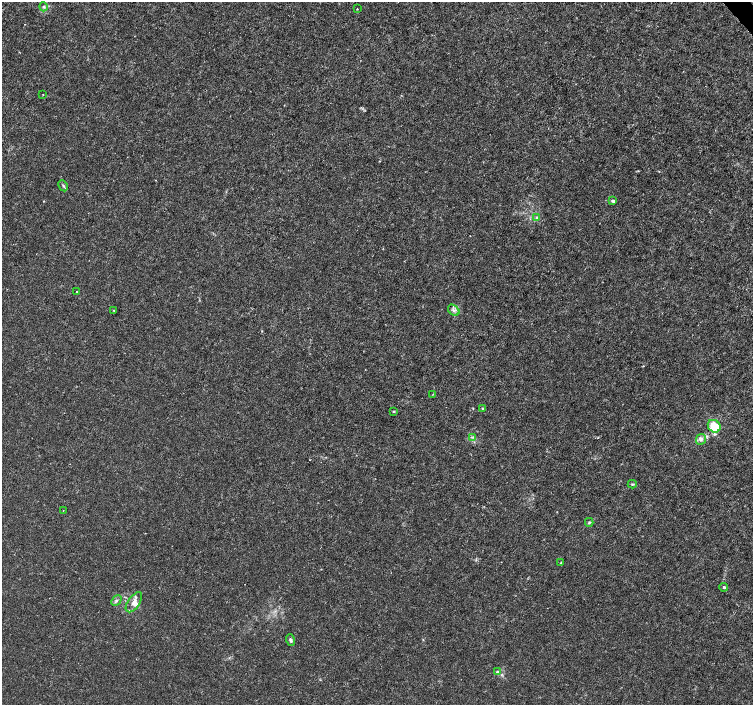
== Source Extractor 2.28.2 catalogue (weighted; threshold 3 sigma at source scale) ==
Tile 10 of 4 x 4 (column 2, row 3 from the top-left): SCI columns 1508-3008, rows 1615-3019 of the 6012 x 5974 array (HDU 1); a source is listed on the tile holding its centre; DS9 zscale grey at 2 x 2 block average (1 PNG px = mean of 2 x 2 image px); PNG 755 x 707 px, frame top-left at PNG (2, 2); each listed source drawn as its Kron ellipse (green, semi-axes under 4 px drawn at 4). Shown black and unused: <1% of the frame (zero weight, under 3 of 4 exposures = <1% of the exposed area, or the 3 px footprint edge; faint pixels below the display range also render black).
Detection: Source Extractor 2.28.2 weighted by HDU 2 'WHT'; one run over the whole footprint, this tile lists its part. Background 8.57e-04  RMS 0.0013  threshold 0.00599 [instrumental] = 3 sigma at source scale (4.5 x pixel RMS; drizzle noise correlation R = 1.50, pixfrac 1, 0.0396/0.0396 arcsec/px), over >= 5 px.
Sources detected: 24; all 24 listed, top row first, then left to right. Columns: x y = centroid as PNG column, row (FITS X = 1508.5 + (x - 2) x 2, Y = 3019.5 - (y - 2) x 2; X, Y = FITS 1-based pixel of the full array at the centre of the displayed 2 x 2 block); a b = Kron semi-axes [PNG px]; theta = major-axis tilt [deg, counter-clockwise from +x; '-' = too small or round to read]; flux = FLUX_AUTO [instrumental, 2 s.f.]
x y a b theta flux
44 7 5 4 - 0.59
357 9 2 2 - 0.18
43 95 2 2 - 0.15
63 186 6 2 -62 0.45
613 201 4 3 - 0.67
536 218 3 3 - 0.4
76 291 2 2 - 0.23
114 310 3 2 - 0.2
454 310 6 4 -41 1
433 394 3 2 - 0.18
483 408 3 3 - 0.32
394 411 3 2 - 0.3
714 426 7 6 - 9.5
473 437 3 2 - 0.33
701 439 5 5 - 1
632 484 4 3 - 0.42
63 510 2 2 - 0.13
589 522 4 3 - 0.36
561 563 3 2 - 0.2
724 587 4 3 - 0.53
116 601 6 3 44 0.52
134 602 11 6 55 2.1
291 640 6 3 -73 0.65
497 672 4 3 - 0.42